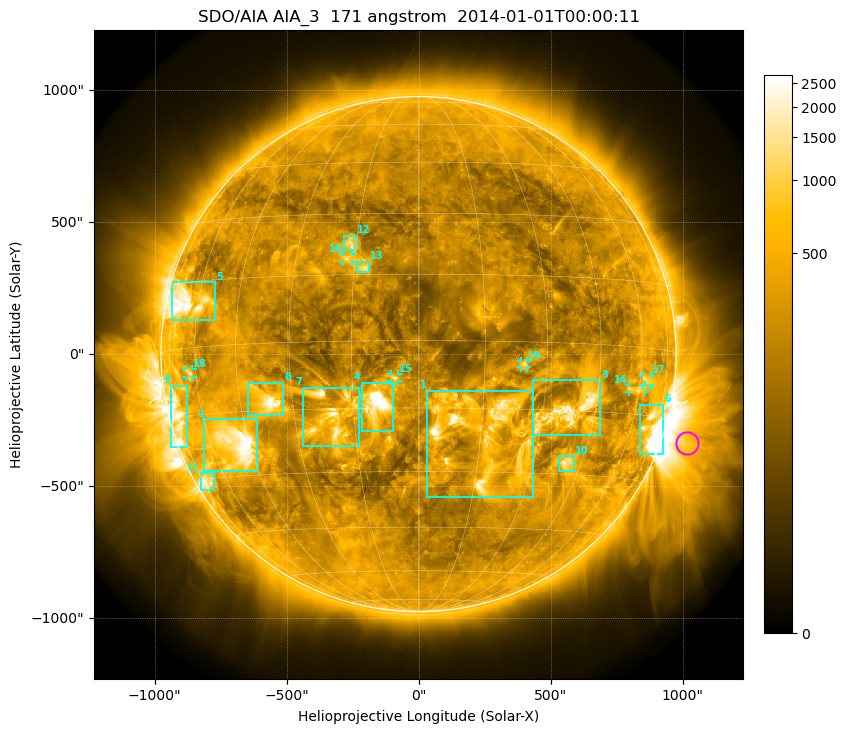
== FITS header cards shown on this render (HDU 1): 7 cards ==
TELESCOP= 'SDO/AIA'
INSTRUME= 'AIA_3'
WAVELNTH=                  171
WAVEUNIT= 'angstrom'
DATE-OBS= '2014-01-01T00:00:11.34'
CTYPE1  = 'HPLN-TAN'
CTYPE2  = 'HPLT-TAN'

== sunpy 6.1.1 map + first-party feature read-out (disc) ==
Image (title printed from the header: SDO/AIA AIA_3  171 angstrom  2014-01-01T00:00:11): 1024 x 1024 px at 2.4 arcsec/px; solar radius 976 arcsec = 407 px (full disc in frame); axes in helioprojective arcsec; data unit not stated in the header (colour bar unlabelled)
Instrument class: DISC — disc imager (sunpy class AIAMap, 171 A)
Bright regions (active regions / flare kernels): reference = the median radial profile (limb darkening/brightening removed); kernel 9 px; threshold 5 sigma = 490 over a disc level ~235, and >= 1.15x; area >= 12 px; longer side >= 10 px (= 24 arcsec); searched inside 0.97 R_sun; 19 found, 19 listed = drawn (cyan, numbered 1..; 6 of them under ~33 arcsec drawn as corner ticks so the feature stays visible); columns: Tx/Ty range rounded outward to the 5 arcsec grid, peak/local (2 s.f.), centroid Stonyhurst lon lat
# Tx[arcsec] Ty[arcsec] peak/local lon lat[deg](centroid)
1 30..435 -540..-140 8.3 +16 -21
2 -810..-610 -445..-245 16 -50 -23
3 435..690 -305..-95 11 +37 -15
4 -215..-95 -290..-105 23 -10 -14
5 -935..-770 130..275 7.6 -65 +10
6 835..930 -380..-190 15 +71 -17
7 -440..-225 -350..-125 9.2 -21 -17
8 -650..-510 -230..-105 13 -37 -13
9 -940..-875 -350..-120 5.4 -73 -14
10 530..590 -445..-385 6.6 +40 -27
11 -825..-775 -515..-450 4.9 -71 -30
12 -280..-235 390..450 5.7 -16 +23
13 -235..-185 310..350 5.9 -13 +17
14 795..860 -145..-115 3.4 +59 -9
15 -105..-75 -105..-75 7.9 -5 -8
16 -285..-250 350..380 4.6 -17 +19
17 850..880 -120..-80 3.3 +63 -7
18 -880..-855 -90..-55 3.5 -63 -6
19 385..410 -50..-25 4.5 +24 -5
Off-limb structures (1.02-1.3 R_sun): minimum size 162 px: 6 found; the strongest spans PA ~225..285 deg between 1.02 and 1.3 R_sun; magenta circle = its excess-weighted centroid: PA ~250 deg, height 1.1 R_sun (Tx ~1015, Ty ~-335 arcsec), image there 7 x the reference